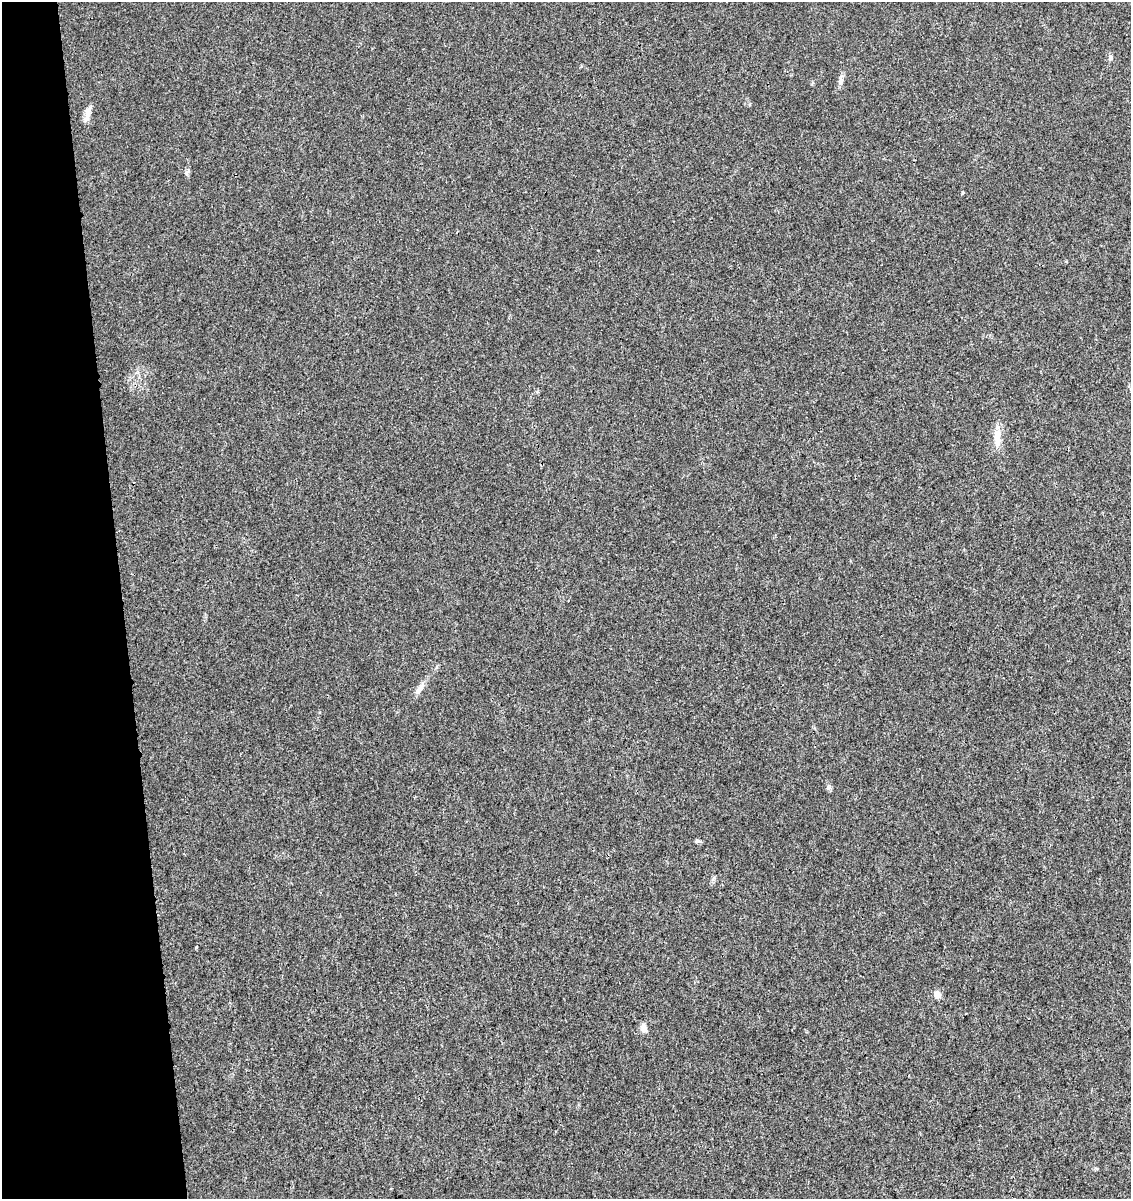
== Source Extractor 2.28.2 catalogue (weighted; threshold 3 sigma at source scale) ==
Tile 5 of 4 x 4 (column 1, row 2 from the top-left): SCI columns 79-1207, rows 2454-3650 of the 4626 x 4904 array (HDU 1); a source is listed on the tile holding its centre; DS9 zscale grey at full resolution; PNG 1133 x 1201 px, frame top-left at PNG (2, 2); no overlay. Shown black and unused: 11% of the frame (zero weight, under 3 of 4 exposures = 5% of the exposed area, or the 3 px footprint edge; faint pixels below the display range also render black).
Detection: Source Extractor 2.28.2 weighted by HDU 2 'WHT'; one run over the whole footprint, this tile lists its part. Background 0.00448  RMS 0.0026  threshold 0.0118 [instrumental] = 3 sigma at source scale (4.5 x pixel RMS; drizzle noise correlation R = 1.50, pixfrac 1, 0.0396/0.0396 arcsec/px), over >= 5 px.
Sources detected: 12; all 12 listed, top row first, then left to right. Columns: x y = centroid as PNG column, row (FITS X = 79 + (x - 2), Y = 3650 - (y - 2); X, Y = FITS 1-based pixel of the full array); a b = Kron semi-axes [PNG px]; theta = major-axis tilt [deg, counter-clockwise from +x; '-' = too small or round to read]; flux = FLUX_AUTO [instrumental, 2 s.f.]
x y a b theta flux
1111 58 7 6 - 0.71
840 81 9 7 53 0.84
88 111 17 8 72 1.7
187 172 8 6 60 0.62
963 193 4 3 - 0.31
997 438 31 8 88 3.2
420 688 21 7 55 1.7
829 788 7 4 -2 0.48
697 841 6 5 - 0.52
196 947 4 3 - 0.24
937 994 4 4 - 3.8
644 1028 9 7 -82 1.8